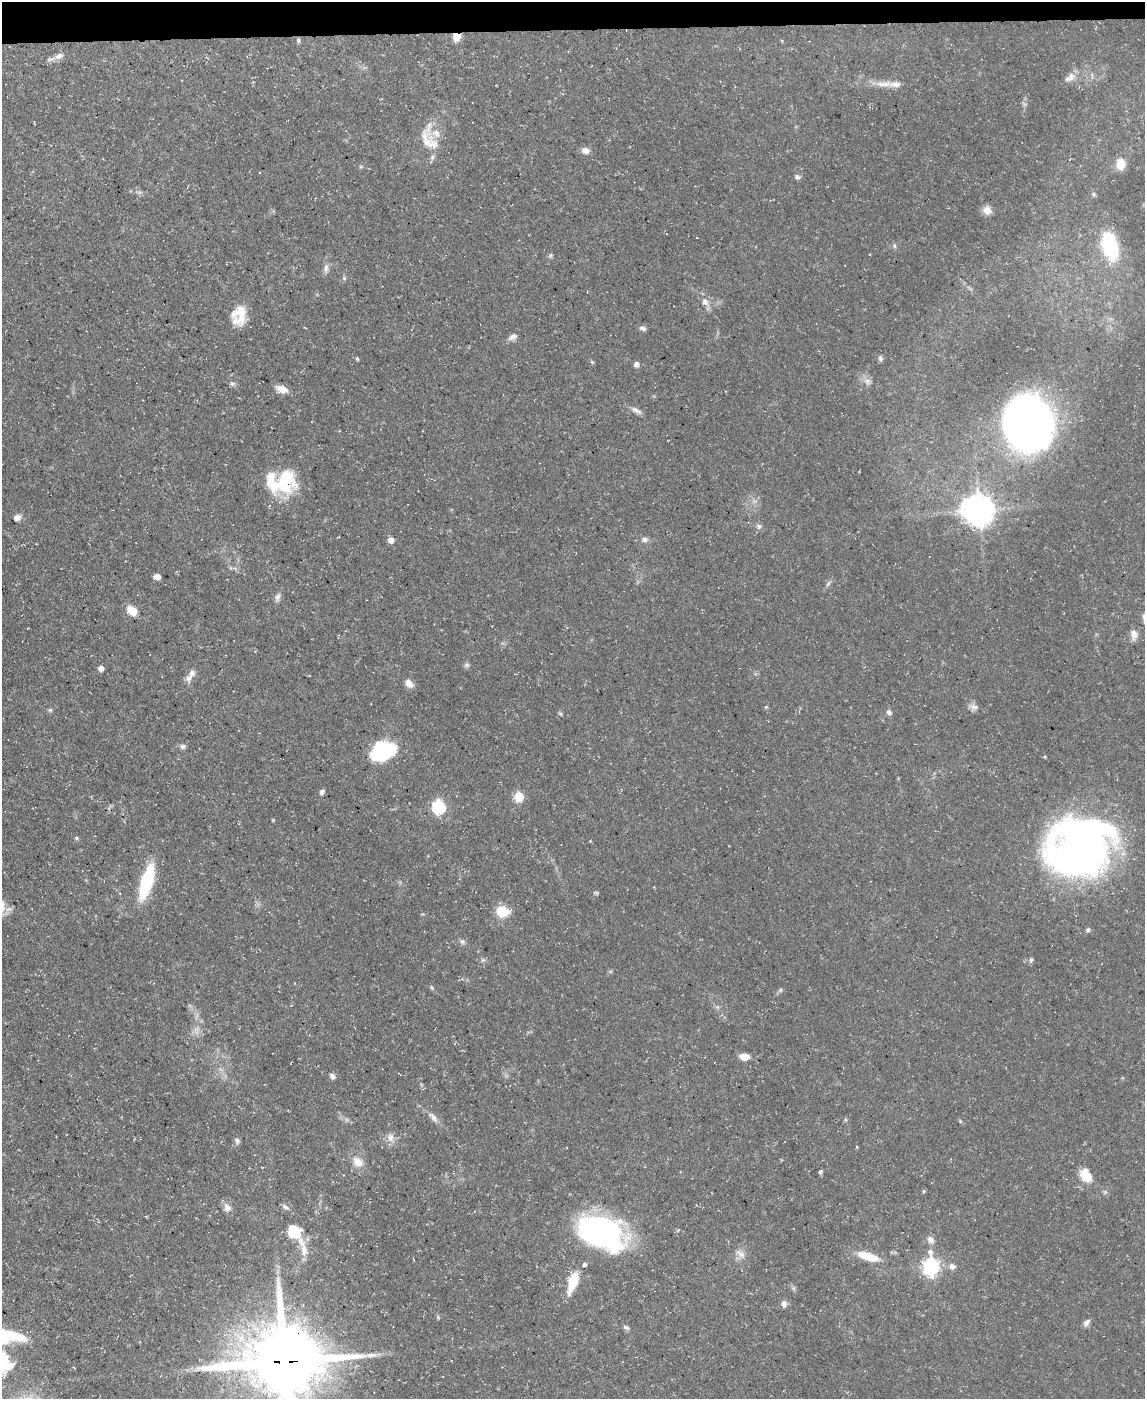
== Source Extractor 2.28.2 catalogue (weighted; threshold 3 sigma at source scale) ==
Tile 3 of 4 x 3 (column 3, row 1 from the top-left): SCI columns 2289-3431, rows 2920-4316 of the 4575 x 4549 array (HDU 1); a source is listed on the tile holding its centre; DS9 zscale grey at full resolution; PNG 1147 x 1401 px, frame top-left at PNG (2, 2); no overlay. Shown black and unused: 2% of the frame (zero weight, under 3 of 5 exposures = <1% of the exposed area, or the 3 px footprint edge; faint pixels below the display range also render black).
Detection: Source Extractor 2.28.2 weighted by HDU 2 'WHT'; one run over the whole footprint, this tile lists its part. Background 0.0654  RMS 0.0044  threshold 0.0196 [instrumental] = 3 sigma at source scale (4.5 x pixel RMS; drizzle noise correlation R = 1.50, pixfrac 1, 0.05/0.05 arcsec/px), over >= 5 px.
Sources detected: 121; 4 too faint to see at this stretch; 1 inside a brighter object's white glare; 1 long thin detection or spike segment (spike, bleed or trail) — not listed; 10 inside a brighter listed object's ellipse — not listed separately; the other 105 listed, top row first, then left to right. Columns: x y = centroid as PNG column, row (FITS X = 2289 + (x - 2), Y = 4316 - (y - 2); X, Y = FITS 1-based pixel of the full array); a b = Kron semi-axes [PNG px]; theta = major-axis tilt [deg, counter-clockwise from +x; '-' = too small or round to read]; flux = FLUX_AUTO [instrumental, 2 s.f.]
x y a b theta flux
457 37 8 8 - 4.5
298 40 6 4 -77 0.78
782 41 5 3 - 0.41
59 56 12 7 24 2.5
1071 77 14 10 60 3.3
253 82 4 4 - 0.36
884 84 29 9 -2 6
1024 104 8 4 -37 0.79
426 140 52 15 82 11
586 151 10 8 -12 2.7
1120 164 12 10 87 6.2
361 166 6 4 0 0.61
797 177 7 6 - 1.2
139 192 7 5 -44 1
1094 194 5 5 - 0.77
987 210 11 10 - 3.3
697 238 3 2 - 0.22
1110 246 29 15 -75 36
870 254 4 2 - 0.31
550 255 7 5 70 0.84
326 268 15 6 85 2.2
344 278 5 4 - 0.62
705 302 16 8 -53 3.4
241 313 26 12 -87 8.6
643 328 9 5 -17 1.3
513 337 11 7 27 2.3
880 358 8 6 -79 1.1
357 359 5 4 - 0.58
592 362 6 4 -58 0.68
636 364 5 5 - 1.8
867 381 9 8 - 2.1
232 384 8 5 2 1.1
282 389 13 7 -18 5.1
636 410 16 6 -28 2.2
1028 423 46 38 -83 340
285 480 34 26 78 25
979 510 10 9 - 680
17 517 9 7 7 2.4
759 526 8 6 78 1.3
645 539 9 7 -5 1.8
391 540 6 6 - 3.3
157 577 6 5 - 2.4
828 584 9 5 63 1.1
277 597 12 7 71 2
132 611 12 9 -44 5.8
1134 634 12 8 -84 3.5
467 665 8 5 15 1.1
101 668 5 5 - 2.8
309 675 4 2 - 0.29
188 678 11 9 88 2.4
409 683 10 7 -48 3.8
973 707 12 9 -19 2.3
50 710 6 6 - 0.77
889 712 7 6 - 1.4
560 713 7 4 -41 0.65
183 746 7 6 - 1.4
383 751 18 13 20 57
322 792 7 5 50 1.3
519 797 6 5 - 23
438 807 7 6 - 63
273 820 4 3 - 0.42
76 838 5 5 - 0.59
1080 848 59 51 29 290
147 882 31 10 73 37
8 909 13 6 15 2
502 911 15 13 -9 9.2
1088 930 6 5 - 0.91
462 942 9 6 -43 1.4
483 960 6 6 - 0.89
1031 960 8 5 80 0.96
432 988 7 4 -59 0.65
780 990 7 5 24 0.85
717 1007 7 4 -88 0.84
744 1057 10 7 -5 4.7
332 1076 8 6 -53 1.4
433 1117 18 7 -45 3
846 1120 6 3 -71 0.56
390 1138 12 10 -82 3.4
237 1141 8 6 -52 1.3
857 1147 4 3 - 0.38
358 1162 15 11 -47 5.5
820 1172 5 4 - 1
1086 1176 14 10 -60 11
924 1191 5 4 - 0.59
1105 1192 6 5 - 0.84
286 1207 9 6 -31 1.6
227 1208 12 10 -51 2.7
294 1231 17 15 -33 12
602 1233 49 30 -24 99
930 1240 11 9 -48 2.5
303 1247 35 9 -71 6.2
740 1254 15 9 -41 3.5
868 1256 28 9 -17 10
584 1264 4 4 - 1.1
931 1266 8 7 - 140
952 1266 8 8 - 2.1
572 1282 24 9 72 12
793 1288 7 4 90 0.85
784 1304 9 7 88 2
438 1317 6 4 -48 0.62
1086 1323 10 6 52 1.8
626 1327 9 5 -23 1.1
9 1335 21 13 -5 13
284 1362 25 22 3 4900
3 1363 26 19 -66 21
Overlapping masked pixels (flux is a lower limit): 2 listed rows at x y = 457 37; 284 1362
Isophote crosses this tile's border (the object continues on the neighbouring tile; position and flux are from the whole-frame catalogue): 3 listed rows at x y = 9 1335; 284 1362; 3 1363